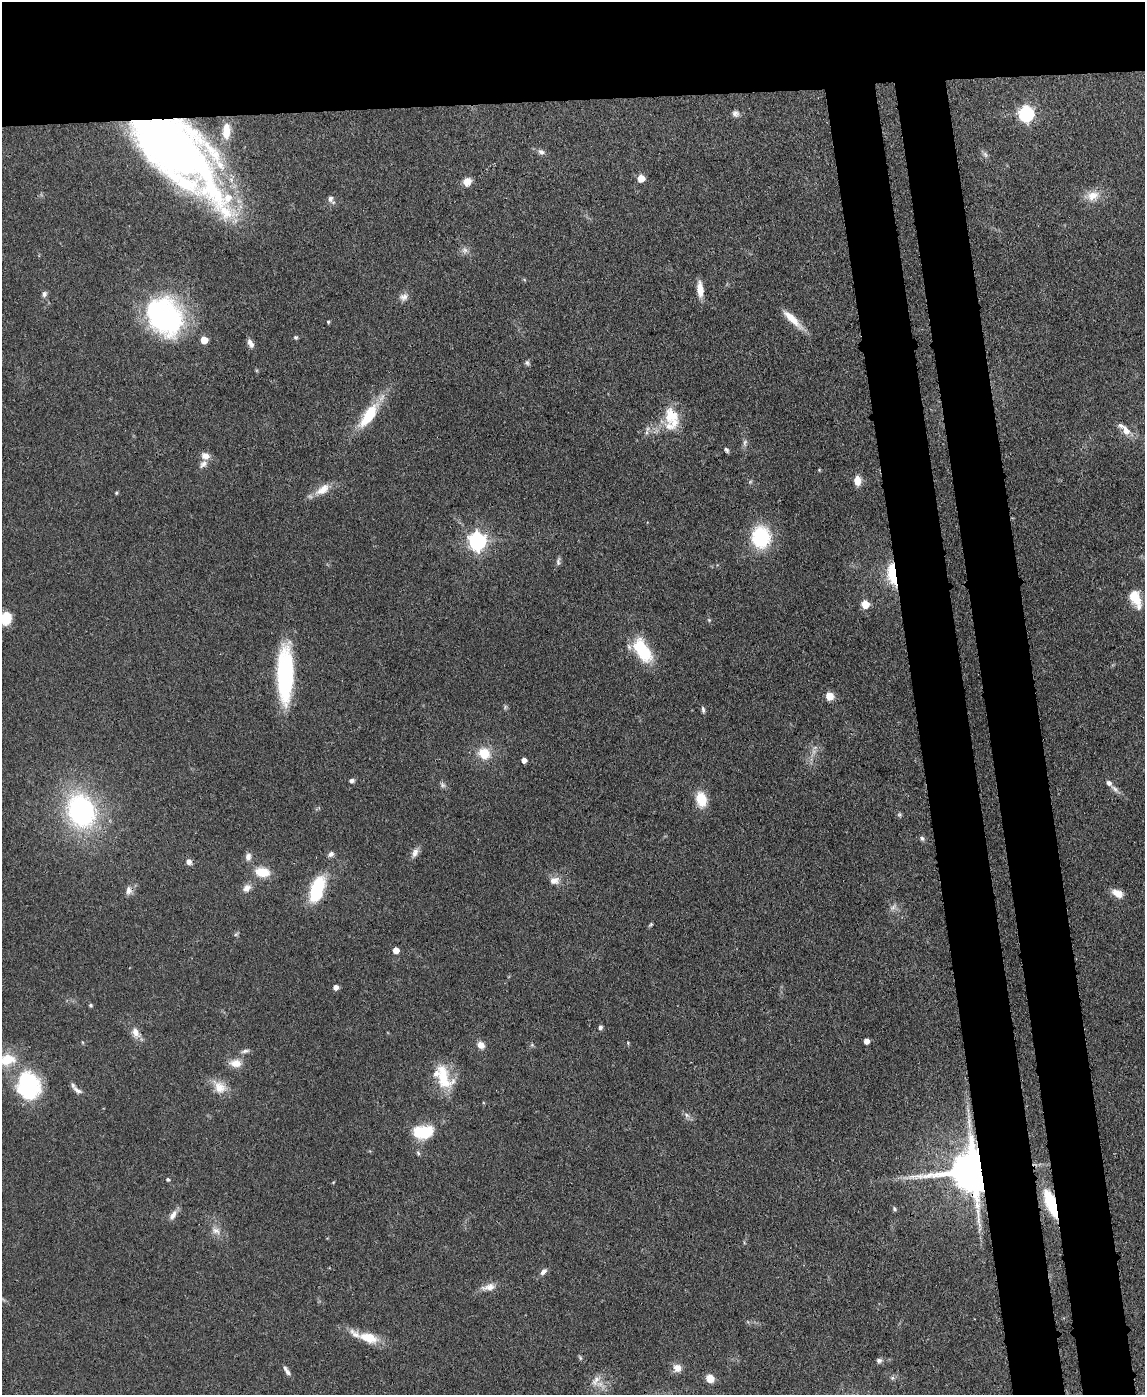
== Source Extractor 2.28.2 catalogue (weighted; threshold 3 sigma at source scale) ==
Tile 2 of 4 x 3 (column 2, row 1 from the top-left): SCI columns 1216-2358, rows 2987-4379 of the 4715 x 4692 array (HDU 1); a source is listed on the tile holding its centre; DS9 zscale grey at full resolution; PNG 1147 x 1397 px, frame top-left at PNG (2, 2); no overlay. Shown black and unused: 16% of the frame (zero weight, under 3 of 4 exposures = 9% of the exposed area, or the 3 px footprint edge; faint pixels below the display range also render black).
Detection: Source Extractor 2.28.2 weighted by HDU 2 'WHT'; one run over the whole footprint, this tile lists its part. Background 0.081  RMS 0.0043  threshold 0.0196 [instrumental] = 3 sigma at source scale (4.5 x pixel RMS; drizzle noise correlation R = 1.50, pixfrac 1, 0.05/0.05 arcsec/px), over >= 5 px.
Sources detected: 111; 7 inside a brighter listed object's ellipse — not listed separately; the other 104 listed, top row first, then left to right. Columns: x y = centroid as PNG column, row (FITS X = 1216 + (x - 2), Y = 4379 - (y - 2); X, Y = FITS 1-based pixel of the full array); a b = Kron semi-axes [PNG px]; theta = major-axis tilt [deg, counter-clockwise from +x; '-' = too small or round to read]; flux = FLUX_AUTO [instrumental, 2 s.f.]
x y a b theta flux
735 114 9 9 - 1.7
1026 114 7 7 - 96
226 131 23 11 86 7.3
172 147 103 42 -43 370
541 152 9 7 -25 1.6
985 154 9 6 -72 1.2
641 178 5 5 - 8.8
467 182 10 9 - 4
1093 196 18 14 19 6.1
330 199 9 6 -80 1.7
465 250 9 8 - 1.9
700 289 17 7 -86 5.5
44 294 8 6 78 1.4
403 297 11 10 - 2.4
164 316 39 31 -50 93
792 319 31 8 -44 7.2
328 322 4 3 - 0.64
296 337 5 5 - 0.65
204 340 5 5 - 8.9
251 343 11 6 -62 2.3
527 362 7 5 -74 1
368 416 34 12 55 18
671 416 23 19 -69 12
1126 430 17 9 -55 4.2
745 442 9 6 71 1.3
727 450 6 4 -64 0.9
205 456 10 8 -13 3.2
203 464 13 8 47 2.5
819 470 5 3 - 0.38
857 481 9 7 -88 6
750 482 6 4 19 0.56
323 489 22 11 34 6.4
116 493 5 4 - 0.5
761 537 23 20 -89 27
477 541 7 7 - 180
558 561 11 5 86 1.2
892 574 24 9 -83 17
1135 598 22 12 -67 9.5
865 604 5 5 - 11
6 618 10 8 79 14
709 620 5 4 - 0.56
642 650 33 16 -58 19
285 675 53 14 89 58
829 696 8 7 - 4.9
505 707 7 4 47 0.76
703 709 9 4 -80 1.1
813 752 9 4 90 1.5
484 753 12 11 - 10
524 760 5 4 - 3.1
351 781 6 5 - 1.2
442 785 9 6 -46 1.2
1115 789 16 6 -41 2.2
701 799 18 12 -80 9.3
81 811 30 24 -69 83
899 814 6 6 - 0.75
922 838 7 6 - 1.1
415 853 14 7 66 2.5
331 854 8 6 33 1.6
248 857 10 8 85 2.3
189 862 7 6 - 2.1
262 872 17 10 -8 8.8
554 881 13 9 7 3.6
247 888 13 9 38 2.8
317 889 29 14 72 24
129 890 12 8 84 2.5
1118 893 13 8 -27 4.8
893 907 12 5 49 1.7
651 924 5 4 - 0.6
236 934 7 4 44 0.67
396 950 5 5 - 5.5
336 987 5 4 - 2.8
91 1005 5 5 - 0.71
600 1027 5 4 - 1.3
135 1032 15 9 -69 3.9
866 1041 4 4 - 3.4
628 1043 5 4 - 0.43
481 1045 8 7 - 3.4
532 1045 6 4 -45 0.65
245 1051 12 5 12 1.4
7 1060 24 15 8 12
235 1063 16 10 -5 4.9
443 1077 34 18 -66 16
28 1085 29 23 -77 43
220 1087 21 15 -43 6.8
77 1090 14 6 -33 2
687 1115 7 6 - 1.3
423 1132 17 11 2 23
418 1153 7 4 -46 0.73
973 1171 12 12 - 2400
168 1180 5 4 - 0.69
1051 1204 24 8 -69 30
894 1209 6 5 - 0.83
173 1215 15 7 60 2.8
216 1231 14 9 -21 3.1
543 1272 10 6 43 1.8
489 1287 20 9 11 3.9
368 1338 27 12 -15 10
580 1358 6 4 -72 0.66
879 1360 7 6 - 1.3
677 1368 11 9 -30 3.5
287 1371 14 5 -56 1.8
892 1378 6 5 - 0.86
710 1379 8 7 - 5.1
596 1381 17 9 63 3.9
Overlapping masked pixels (flux is a lower limit): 5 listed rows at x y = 172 147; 477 541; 892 574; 973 1171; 1051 1204
Isophote crosses this tile's border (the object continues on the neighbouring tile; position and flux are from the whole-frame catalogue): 2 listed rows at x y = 6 618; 7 1060